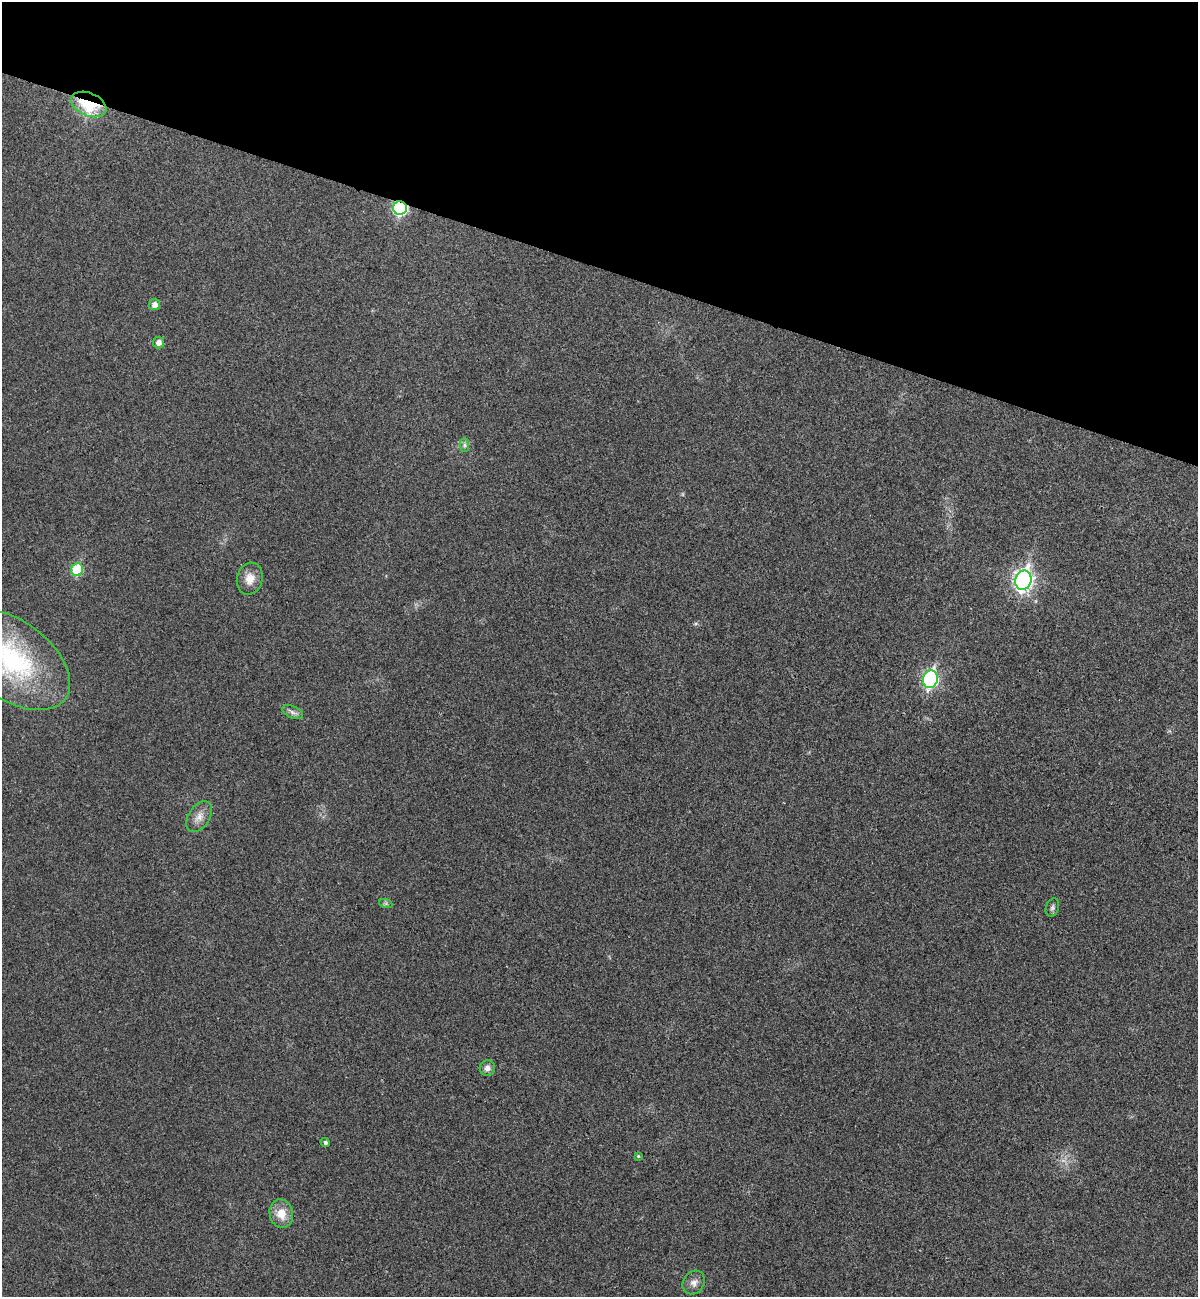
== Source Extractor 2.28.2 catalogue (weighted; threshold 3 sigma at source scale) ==
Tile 2 of 4 x 4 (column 2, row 1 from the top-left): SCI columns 1379-2574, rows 3907-5201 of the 5273 x 5220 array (HDU 1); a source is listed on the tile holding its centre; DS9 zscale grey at full resolution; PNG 1200 x 1299 px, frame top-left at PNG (2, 2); each listed source drawn as its Kron ellipse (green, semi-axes under 4 px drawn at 4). Shown black and unused: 21% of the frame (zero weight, under 3 of 4 exposures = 6% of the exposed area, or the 3 px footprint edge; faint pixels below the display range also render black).
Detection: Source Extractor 2.28.2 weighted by HDU 2 'WHT'; one run over the whole footprint, this tile lists its part. Background 0.0825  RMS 0.0079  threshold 0.0356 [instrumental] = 3 sigma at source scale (4.5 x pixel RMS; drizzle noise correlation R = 1.50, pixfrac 1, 0.05/0.05 arcsec/px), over >= 5 px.
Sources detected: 19; all 19 listed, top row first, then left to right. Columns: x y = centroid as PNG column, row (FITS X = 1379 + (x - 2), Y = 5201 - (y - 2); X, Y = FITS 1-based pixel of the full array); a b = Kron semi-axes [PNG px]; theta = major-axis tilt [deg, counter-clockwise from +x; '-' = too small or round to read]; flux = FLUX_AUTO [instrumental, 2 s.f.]
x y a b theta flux
89 104 18 11 -23 50
400 208 7 6 - 120
154 304 6 5 - 5
159 342 6 5 - 4.1
464 445 7 4 -90 2
77 570 6 6 - 40
250 579 16 13 75 9.5
1023 580 10 8 76 320
12 660 66 39 -36 130
930 679 9 7 75 160
293 712 11 5 -25 3
199 817 17 10 57 7.5
386 904 7 4 -19 1.4
1052 908 9 6 71 2.2
487 1068 8 7 - 3.8
325 1142 5 4 - 2.5
638 1156 4 4 - 0.83
281 1214 14 11 -76 12
694 1283 12 10 54 5.1
Overlapping masked pixels (flux is a lower limit): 2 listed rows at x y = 89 104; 400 208
Isophote crosses this tile's border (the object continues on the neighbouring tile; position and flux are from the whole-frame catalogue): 1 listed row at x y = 12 660